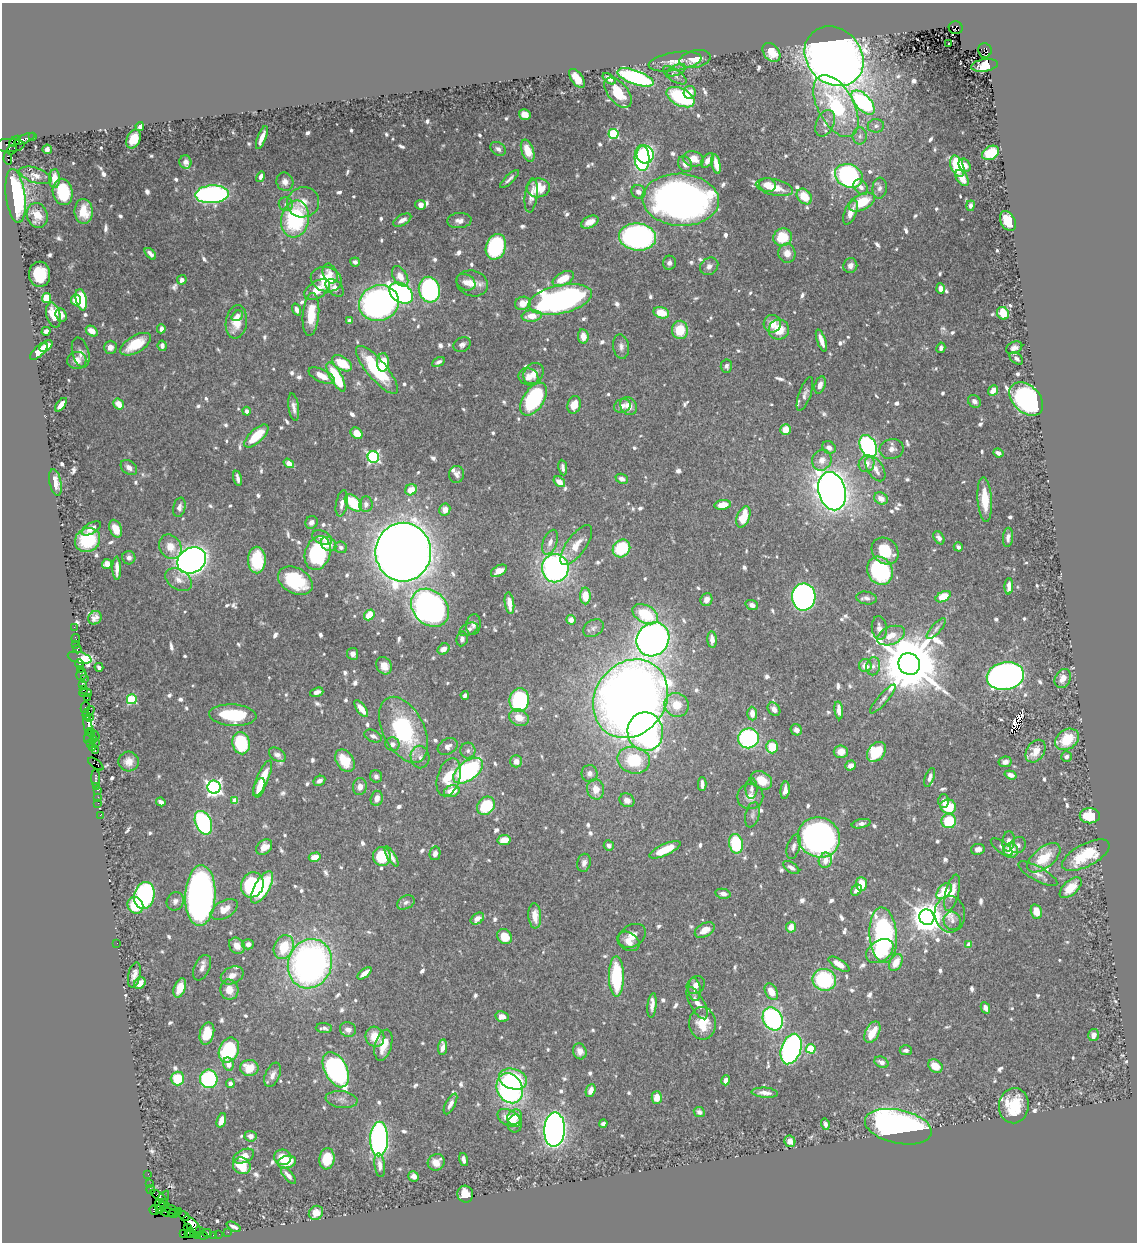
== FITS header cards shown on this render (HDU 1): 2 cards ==
NAXIS1  =                 1135
NAXIS2  =                 1240

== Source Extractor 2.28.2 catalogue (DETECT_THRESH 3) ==
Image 1135 x 1240 px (HDU 1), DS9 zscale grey, 1 PNG px = 1 image px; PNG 1139 x 1244 px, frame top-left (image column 1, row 1240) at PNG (2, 3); each listed source drawn as its Kron ellipse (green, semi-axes under 4 px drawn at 4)
Background 0.706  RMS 0.0095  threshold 0.0286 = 3 sigma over >= 5 px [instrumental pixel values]
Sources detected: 876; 2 with non-positive FLUX_AUTO (blend fragments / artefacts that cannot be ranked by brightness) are neither listed nor drawn; of the other 874, the 500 brightest by FLUX_AUTO listed and drawn (374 fainter detections omitted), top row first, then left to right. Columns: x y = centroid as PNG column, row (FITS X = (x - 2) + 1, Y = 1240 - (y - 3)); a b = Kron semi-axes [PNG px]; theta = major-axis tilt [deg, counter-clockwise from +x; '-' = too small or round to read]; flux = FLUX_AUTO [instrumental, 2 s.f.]
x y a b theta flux
956 28 7 6 - 170
949 44 4 3 - 3.9
985 50 7 6 - 620
771 52 10 7 -50 9.6
834 56 32 27 -47 900
695 59 16 8 13 9
675 62 26 9 9 8.3
984 65 13 6 9 19
676 70 10 5 25 2.5
675 75 13 6 -34 2.5
635 77 19 7 -20 130
577 78 11 5 -55 11
609 79 7 3 -38 2.4
690 92 6 6 - 5.7
618 93 18 10 -50 17
680 97 15 8 -27 60
863 102 15 7 -46 100
836 106 34 18 -62 59
525 114 6 5 - 9.2
825 123 14 8 66 4.5
140 126 4 3 - 2.5
876 126 8 6 6 2.2
613 134 5 5 - 61
860 136 8 7 - 2.6
33 137 2 2 - 11
262 137 12 4 68 5
25 139 11 4 23 240
133 139 10 6 65 10
15 141 7 3 43 280
9 145 16 6 1 350
47 149 5 4 - 2.3
498 149 8 6 -35 2.8
12 150 5 3 - 630
528 151 11 6 -71 11
990 153 9 6 30 19
645 154 9 8 - 80
642 158 13 7 -88 130
8 159 6 3 -82 88
693 159 10 7 -12 8.1
708 160 8 5 54 4.1
185 162 6 6 - 3
685 164 8 6 -65 4.4
716 164 10 4 -78 7.7
965 165 7 5 -57 3.7
957 166 11 6 -69 37
36 175 17 7 -19 4.3
849 176 14 11 -25 150
260 177 5 4 - 3.3
962 178 9 5 -59 7.4
54 179 9 5 87 6.1
509 179 12 3 44 2.3
285 182 9 8 - 3.7
767 185 8 7 - 6.4
774 187 19 8 -12 13
861 187 8 6 -50 4.2
538 188 11 9 9 15
880 188 10 7 84 3.2
63 192 13 10 -79 39
638 192 7 6 - 3.7
212 194 17 9 3 180
531 195 17 6 83 4.8
16 196 27 9 -83 97
804 196 9 6 -47 14
681 200 38 26 -3 450
303 202 16 15 - 9.5
862 202 14 8 26 24
286 204 7 6 - 2.4
420 205 5 5 - 3.8
970 206 5 4 - 2.7
84 211 12 9 -87 13
850 212 13 6 68 6.9
37 215 12 10 -73 8.6
295 219 18 14 80 73
402 220 10 5 29 3.8
459 221 12 7 4 3.8
1008 221 11 7 -61 16
590 222 9 5 27 7.1
637 237 18 13 -7 190
783 237 9 8 - 23
496 247 13 10 74 77
787 253 9 8 - 6.8
150 254 7 4 -45 3.3
355 262 4 4 - 2.8
669 263 7 6 - 2.6
709 266 10 8 37 3.5
850 266 7 7 - 3.1
40 274 12 10 -88 23
330 274 10 7 -70 4.2
400 276 11 7 -61 7.3
326 279 15 12 -14 22
563 279 11 6 27 14
182 280 5 4 - 3.1
466 282 10 7 -30 3.9
472 283 16 12 -17 9.2
335 288 10 7 -43 4.9
940 288 5 4 - 4.8
317 290 14 8 32 12
429 290 13 10 -76 120
401 293 13 9 -34 220
46 298 5 4 - 22
560 299 32 14 12 240
76 300 5 5 - 7
81 300 11 5 -78 37
379 303 20 18 18 270
523 303 8 6 16 7.5
297 309 6 4 -70 2.9
661 313 8 5 -18 12
1003 313 6 5 - 16
53 315 13 7 -75 13
61 315 7 5 -70 3.7
311 315 21 8 85 17
237 316 6 5 - 3.1
532 316 10 6 4 8.9
349 321 4 4 - 2.9
236 322 17 10 82 13
772 324 9 8 - 8.8
161 329 4 4 - 3.2
680 330 9 8 - 18
779 330 10 10 - 15
46 331 4 4 - 2.5
92 331 6 4 -33 6.5
583 336 7 5 -82 6.5
821 340 12 4 -71 5.9
136 344 17 8 30 22
462 345 9 7 28 2.7
46 346 7 4 36 7.1
162 346 5 4 - 3.1
621 346 12 8 -82 3.1
110 347 6 6 - 4
941 348 5 4 - 2.6
1014 348 8 6 26 3.1
39 351 11 5 42 9.7
81 353 15 8 -75 4.2
1016 358 8 5 -41 2.4
77 360 9 8 - 5.6
383 362 9 6 88 15
438 362 7 4 29 2.2
342 363 11 6 -33 19
726 366 6 5 - 2.2
377 370 30 9 -50 52
533 373 11 9 53 5.9
322 376 14 6 -26 8.3
336 377 16 6 -61 41
528 377 10 8 -20 5.6
820 385 9 5 74 4
993 390 5 4 - 7.1
805 394 18 6 70 3.3
534 399 18 10 56 85
1026 399 20 13 -44 200
974 401 7 5 -41 3.2
119 404 6 4 -57 8.7
61 405 8 4 52 7.2
574 405 9 6 73 8.4
622 406 8 7 - 3.8
629 406 9 8 - 5.9
294 407 14 5 -81 3.8
247 411 4 4 - 2.3
786 430 5 5 - 9.9
357 433 6 5 - 11
256 436 15 6 43 21
868 446 12 8 -63 130
829 447 7 6 - 3.7
892 449 12 10 12 4.9
999 453 5 3 - 3
373 457 6 5 - 120
822 460 11 9 64 6
289 463 5 4 - 8.5
867 464 8 7 - 6.1
129 468 9 6 -39 3.9
563 468 8 3 -82 2.4
875 469 14 8 -59 5.5
456 474 8 7 - 3.3
238 478 8 3 -76 3
622 479 6 4 -22 3.6
559 482 6 4 -36 6.1
55 483 14 6 -78 7.2
411 490 6 5 - 9.8
832 491 19 13 -75 790
881 499 7 5 -30 6.4
985 500 22 7 -86 17
342 503 13 5 79 4.9
353 503 10 6 -45 29
366 504 8 6 84 3.2
723 505 8 5 9 9.1
179 507 10 6 78 3.2
445 510 6 5 - 5.1
743 517 11 6 67 21
311 522 6 6 - 2.5
91 528 10 5 31 4.7
116 529 9 6 -68 10
322 537 10 6 -22 4.6
1008 537 10 5 85 3.1
939 538 7 5 -59 3
88 540 13 11 34 33
550 542 13 7 70 4.4
329 544 8 6 -38 6.5
576 545 23 9 54 11
170 547 13 10 -59 8.9
341 547 6 5 - 2.5
958 547 5 4 - 2.4
621 548 9 8 - 33
885 551 14 12 -45 21
403 552 29 28 - 1700
318 553 17 12 72 80
129 558 7 6 - 2.5
192 560 15 12 33 660
257 560 13 9 90 38
107 564 5 5 - 7
117 568 11 4 -89 4.9
555 568 14 13 - 210
499 571 8 5 30 6.6
880 571 14 12 -61 68
179 580 14 10 -32 6
295 581 18 12 -29 45
1009 586 8 4 88 3.9
585 596 8 5 -89 12
804 597 13 12 - 260
943 597 8 5 27 16
866 598 10 6 -10 2.8
706 599 7 5 70 4.2
509 603 11 4 -82 7.8
752 605 6 5 - 3.5
430 608 21 16 -46 350
645 614 14 8 -29 31
369 615 6 4 49 13
95 618 7 6 - 3.3
571 620 5 4 - 4.1
473 624 10 7 81 2.8
74 627 2 2 - 11
593 628 11 8 31 2.7
879 628 12 7 -85 3.9
936 628 13 4 48 2.3
469 629 10 6 28 2.8
891 636 14 8 23 10
76 639 4 2 - 28
462 639 7 5 80 2.7
653 639 17 15 54 430
712 640 8 4 -86 5.8
76 644 2 2 - 11
77 649 4 3 - 100
444 649 6 5 - 4.8
353 654 6 5 - 3.1
79 658 12 5 -13 35
79 664 5 3 - 86
909 664 11 10 - 6900
384 666 9 7 -60 6.6
865 666 6 6 - 7.2
873 666 9 6 79 3.3
99 667 4 3 - 2.3
80 669 2 2 - 37
81 674 6 5 - 120
1005 676 19 13 10 400
84 678 3 3 - 86
1063 678 10 7 62 5.7
82 684 3 3 - 73
83 690 3 2 - 51
317 692 7 4 18 3.6
86 693 6 2 1 84
465 695 4 4 - 2.5
87 698 2 2 - 40
132 699 5 5 - 43
630 699 41 35 54 860
883 699 19 5 49 3.1
519 700 12 10 83 74
677 705 12 11 - 12
85 707 6 4 77 83
361 709 10 4 -53 8.8
774 709 7 5 -52 3.6
839 710 9 4 -83 5.6
89 711 6 4 38 150
752 714 7 5 -88 6.1
86 715 3 2 - 44
233 715 24 10 -4 46
90 717 2 2 - 46
519 718 10 8 -25 8.2
88 724 9 3 -83 220
403 730 35 20 -63 71
796 730 6 5 - 3.5
90 732 4 2 - 67
645 732 19 18 - 200
89 736 7 4 60 130
95 736 5 2 - 37
373 736 9 5 -24 2.6
749 738 10 10 - 98
93 739 3 2 - 34
1067 739 13 9 35 20
95 742 3 2 - 34
241 743 11 8 -78 45
91 744 4 3 - 75
392 744 7 7 - 3.3
448 746 11 7 31 4.1
772 747 6 6 - 15
92 748 4 2 - 47
95 751 3 2 - 38
468 751 8 7 - 2.2
1036 751 12 9 56 11
841 752 7 6 - 7.5
876 752 11 8 50 33
277 755 9 6 -34 3.2
1066 756 5 5 - 2.9
420 757 11 9 -80 4.2
634 760 16 13 -14 31
345 761 12 8 -55 17
516 761 6 5 - 4.4
129 762 10 10 - 5.4
1005 762 6 5 - 3.4
96 764 9 4 -36 110
851 766 5 5 - 4.8
468 771 17 9 38 99
589 774 8 8 - 3
1010 775 6 4 -17 4
376 776 6 6 - 2.2
449 777 19 11 73 20
930 777 10 4 69 2.7
95 778 9 3 -90 130
263 778 19 6 67 16
761 780 11 8 -29 13
319 781 6 4 28 2.6
702 784 7 3 -88 3
96 786 3 2 - 53
214 787 7 6 - 230
360 787 8 7 - 4.8
259 788 10 5 71 8.3
596 789 10 8 -77 8.2
751 789 10 6 89 3
98 790 3 2 - 75
785 790 9 4 84 4
452 791 8 5 15 9.9
750 796 13 12 - 6.4
98 797 2 2 - 25
377 798 7 6 - 4.9
235 800 4 4 - 9.1
627 800 8 6 -31 4.3
944 801 6 5 - 3.2
161 802 5 4 - 2.7
98 803 2 2 - 28
486 806 10 8 49 31
948 807 8 7 - 23
100 815 2 2 - 19
752 815 13 7 77 2.5
1090 816 10 7 0 22
949 821 7 7 - 28
203 823 12 8 -67 100
861 824 9 4 13 2.5
819 837 21 20 - 320
504 840 7 5 10 9.2
1008 841 10 6 84 3.7
736 844 10 6 -81 36
1018 845 8 7 - 2.6
609 846 5 5 - 2.6
264 847 9 6 44 6.6
794 847 13 6 73 3.2
1002 847 13 5 -38 2.3
978 849 7 5 9 3.6
665 850 17 5 25 15
1011 850 7 7 - 13
435 853 7 5 76 3.5
1086 855 26 11 27 29
382 856 9 9 - 26
391 856 11 4 -58 4.1
315 857 6 4 16 8.5
1044 858 19 10 39 20
825 860 8 6 71 6.3
584 863 9 6 79 3.4
791 867 9 5 -34 3.4
1038 874 22 7 -29 4.8
861 884 7 5 -86 13
252 885 13 11 67 70
262 887 18 7 60 41
1071 888 13 7 42 12
856 890 6 4 45 4.7
944 891 9 6 49 20
952 893 19 6 75 8.9
723 894 8 5 -12 2.7
144 895 13 10 76 100
200 896 30 15 88 410
175 901 9 8 - 3.3
406 902 9 6 27 2.6
135 905 8 7 - 24
224 909 15 8 30 8.7
1036 912 7 5 -74 7.6
950 914 18 15 -86 8.4
535 916 12 6 -86 8.8
927 917 8 7 - 1300
477 919 7 5 36 4.9
952 921 9 8 - 2.9
791 927 5 5 - 7.9
705 930 10 6 29 6.8
883 935 28 13 -86 120
505 936 8 6 -48 14
632 936 15 11 31 6.3
628 941 12 8 -32 5.6
117 943 2 2 - 8.6
248 944 6 5 - 3.2
969 944 4 4 - 7.9
237 946 9 7 -49 6.4
284 947 12 9 66 23
880 951 15 10 34 18
896 962 9 6 62 9.2
310 964 25 22 71 270
839 964 12 5 -31 6.9
202 968 13 7 65 3.9
364 973 8 4 40 5.2
134 975 13 6 77 4.3
232 975 12 8 24 4.7
616 977 20 7 -90 50
824 980 12 11 - 61
140 983 6 5 - 5.8
696 985 10 8 44 4.1
180 988 10 5 69 8.6
229 990 10 9 - 7.1
695 990 11 6 -85 3.8
771 992 9 6 -62 11
697 1003 18 7 -62 5.7
652 1005 12 4 84 4.3
985 1008 6 4 -63 4.1
502 1017 7 5 -12 5.2
773 1019 12 9 -61 120
703 1023 16 13 -85 16
324 1028 8 5 -5 2.2
348 1029 8 7 - 3.9
872 1032 11 7 63 13
207 1033 11 7 75 22
1093 1035 6 5 - 3.3
375 1037 10 9 - 11
383 1045 16 8 74 11
443 1047 8 4 84 4.9
791 1049 16 9 70 180
811 1049 5 4 - 31
229 1050 13 9 67 59
906 1050 6 5 - 2.2
580 1051 8 6 -72 4.3
881 1062 7 5 -25 3.2
228 1064 7 5 -78 5.2
935 1066 8 6 -37 9.7
249 1068 9 8 - 13
336 1070 19 11 -63 220
272 1075 13 7 67 4.2
177 1078 7 6 - 21
209 1079 9 9 - 61
513 1079 14 10 -17 44
726 1080 5 4 - 2.9
230 1084 4 4 - 3
510 1088 15 12 -64 170
591 1090 7 4 68 4.8
765 1093 13 5 -4 4.5
657 1097 6 5 - 6.4
341 1100 16 8 -7 4.4
450 1104 11 5 63 3.4
1014 1106 18 15 82 25
699 1112 6 5 - 2.6
515 1117 8 7 - 6.9
509 1118 12 8 -28 10
221 1120 7 4 72 6.4
515 1124 9 7 87 4
603 1124 4 3 - 2.3
825 1124 6 4 -74 2.5
898 1127 34 17 -12 270
554 1130 17 10 88 540
250 1136 6 5 - 3.1
379 1139 17 9 88 200
790 1141 6 5 - 4.8
244 1156 11 6 23 8.2
283 1157 8 7 - 8.7
327 1159 10 7 83 16
464 1160 7 4 -73 2.9
287 1162 9 6 15 16
436 1162 9 8 - 7.4
380 1165 12 5 -83 4.4
242 1166 9 8 - 17
148 1174 2 2 - 17
288 1175 10 4 -50 3.2
414 1176 5 5 - 3.2
150 1184 2 2 - 14
151 1190 4 2 - 47
465 1194 8 7 - 9.8
159 1196 9 3 -34 170
162 1200 11 5 57 390
164 1204 6 2 -43 440
161 1208 7 4 49 770
171 1209 9 3 -18 97
154 1210 5 3 - 120
178 1211 3 2 - 45
169 1212 8 3 -5 75
316 1213 8 6 42 6.1
173 1214 5 3 - 69
184 1216 5 2 - 35
192 1225 12 5 -50 660
234 1227 8 3 -26 2.2
187 1228 4 3 - 51
199 1230 3 2 - 340
228 1232 2 2 - 13
184 1233 4 3 - 74
189 1233 5 3 - 210
207 1233 4 2 - 40
194 1234 3 2 - 28
219 1234 2 2 - 10
198 1235 3 2 - 28
202 1235 5 3 - 59
213 1235 2 2 - 15
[374 fainter detections neither listed nor drawn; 2 non-positive-flux detections neither listed nor drawn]